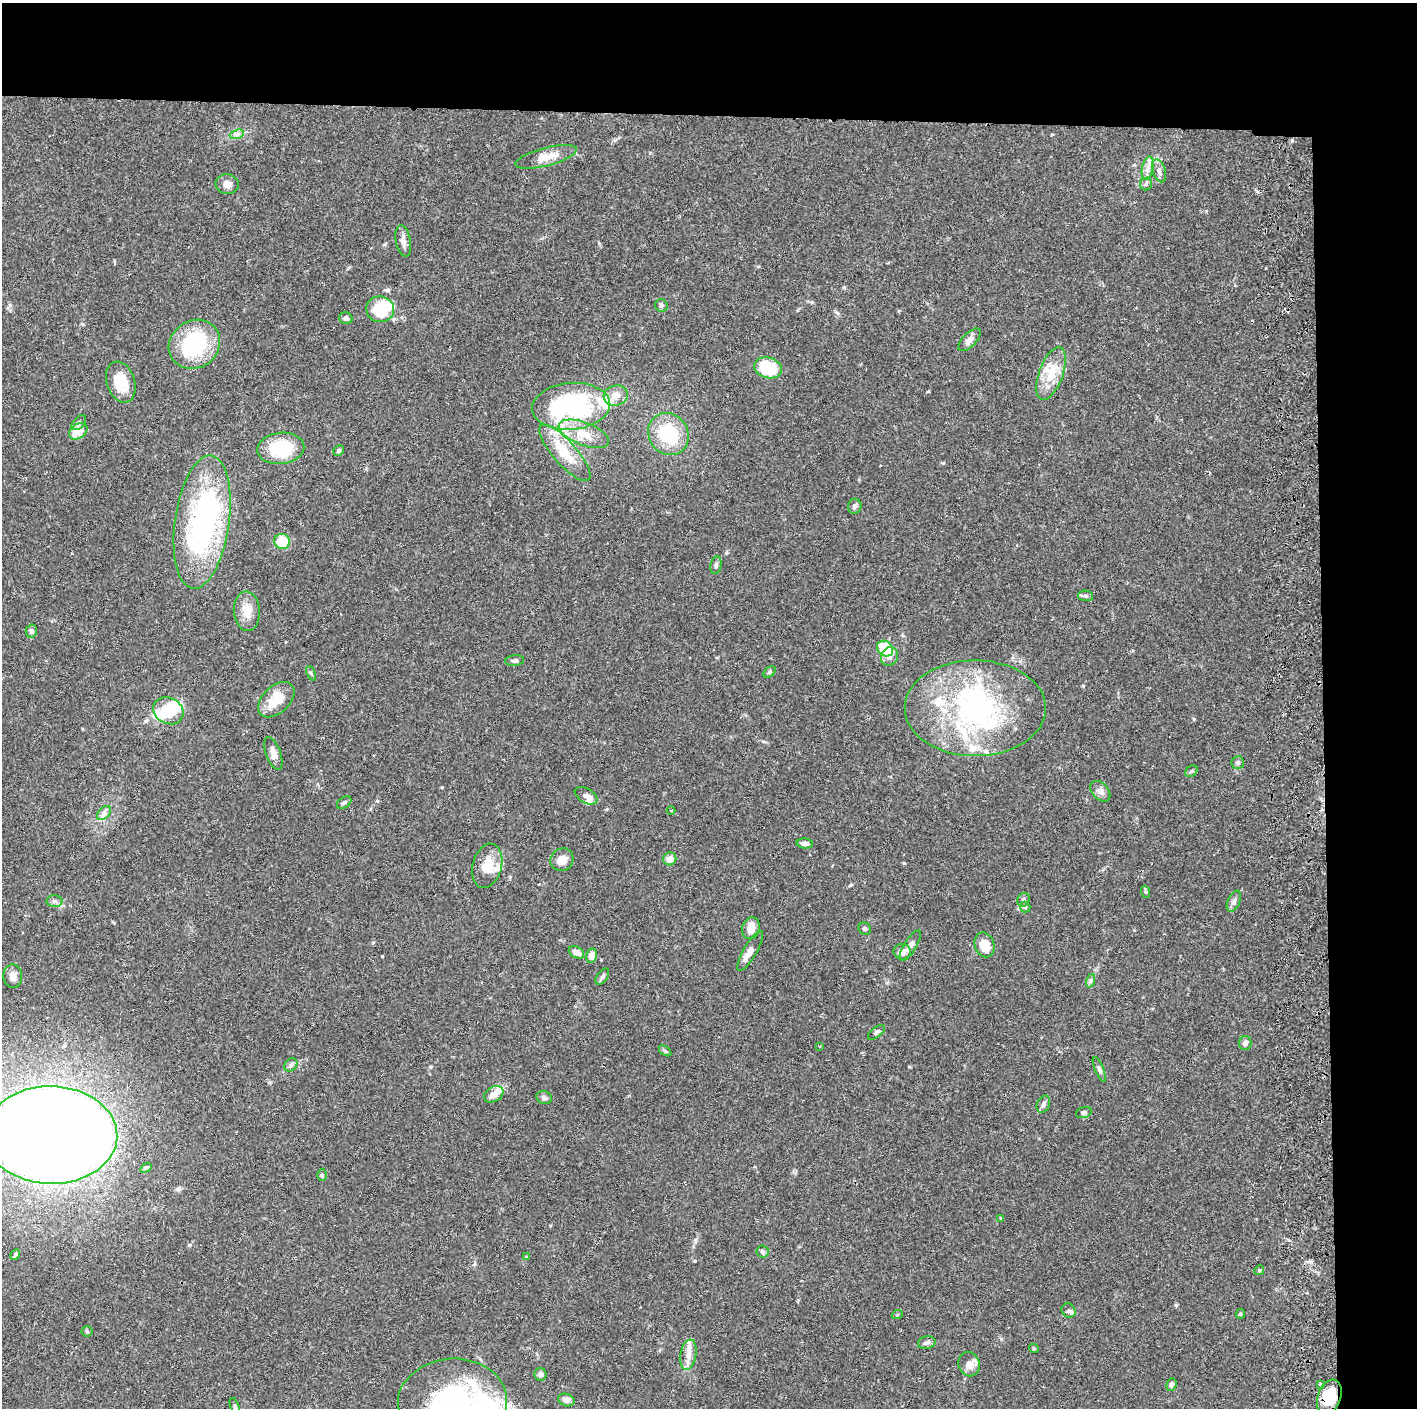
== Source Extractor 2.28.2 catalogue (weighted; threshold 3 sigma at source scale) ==
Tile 3 of 3 x 3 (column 3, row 1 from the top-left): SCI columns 2889-4303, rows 2818-4223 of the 4359 x 4230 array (HDU 1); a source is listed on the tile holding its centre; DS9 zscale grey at full resolution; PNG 1419 x 1410 px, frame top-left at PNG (2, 3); each listed source drawn as its Kron ellipse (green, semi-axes under 4 px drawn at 4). Shown black and unused: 14% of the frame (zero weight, under 2 of 3 exposures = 3% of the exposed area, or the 3 px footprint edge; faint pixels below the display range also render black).
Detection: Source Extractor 2.28.2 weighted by HDU 2 'WHT'; one run over the whole footprint, this tile lists its part. Background 0.0769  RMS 0.005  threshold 0.0226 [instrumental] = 3 sigma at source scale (4.5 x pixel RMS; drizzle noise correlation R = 1.50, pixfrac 1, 0.05/0.05 arcsec/px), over >= 5 px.
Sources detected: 120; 6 inside a brighter object's white glare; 1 cosmic-ray / hot-pixel residue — neither listed nor drawn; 13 inside a brighter listed object's ellipse — not listed separately; the other 100 listed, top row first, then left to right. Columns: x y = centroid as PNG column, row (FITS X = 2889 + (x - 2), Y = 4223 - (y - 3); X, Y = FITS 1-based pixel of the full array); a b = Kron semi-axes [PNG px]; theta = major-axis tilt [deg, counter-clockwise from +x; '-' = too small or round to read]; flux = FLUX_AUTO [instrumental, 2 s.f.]
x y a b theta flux
237 134 7 4 19 1.3
546 157 31 9 15 8.1
1148 168 12 5 79 2.6
1159 171 12 6 -71 2.2
227 184 11 10 - 3.5
1146 184 6 6 - 1.1
403 241 16 7 -79 2.8
661 305 6 6 - 1.1
380 309 14 13 - 18
346 318 7 6 - 1.2
969 340 14 6 45 3
194 344 27 23 36 44
768 368 14 10 -16 23
1051 373 27 12 70 12
121 382 21 14 -71 13
616 395 12 10 14 5.2
571 406 39 23 5 76
79 423 9 5 46 1.4
78 431 10 7 34 8.1
584 434 26 11 -21 11
668 434 22 19 -54 26
281 448 23 15 7 23
339 450 5 5 - 0.93
565 453 36 11 -48 15
855 506 7 6 - 1.2
202 522 67 27 82 89
282 541 8 7 - 17
716 565 9 5 80 1.2
1086 596 7 5 -2 1
247 611 20 13 -86 6.7
31 631 6 5 - 1.3
885 649 9 7 -41 21
889 656 9 8 - 2.8
515 660 9 5 6 1.2
769 672 7 4 42 0.92
311 673 8 4 -67 0.75
276 700 21 13 43 11
975 708 70 48 0 98
168 711 15 13 -28 11
273 754 17 7 -70 3.4
1238 762 6 6 - 1.2
1192 771 7 5 37 0.84
1100 791 12 8 -47 2.5
586 796 12 7 -30 2.8
344 802 8 5 36 1.1
671 811 4 3 - 0.41
104 813 8 5 45 1.8
805 843 8 5 -4 1.6
670 859 6 6 - 4.3
562 860 12 11 - 4.4
487 866 23 14 75 11
1146 892 6 4 -71 0.67
1024 900 7 6 - 1.2
54 901 8 6 1 1.3
1234 901 11 6 65 1.8
1025 907 5 5 - 0.85
751 928 11 8 74 4.3
865 929 6 6 - 1
984 945 13 9 -69 7.5
910 946 17 6 58 3.1
750 951 22 6 60 4.4
576 952 8 5 -28 3.7
902 952 9 7 -11 3.7
592 956 7 5 80 5
13 976 12 9 -86 3.2
602 977 9 5 55 1.2
1090 981 7 4 71 0.92
876 1032 10 5 38 1.1
1245 1043 7 6 - 1.6
819 1046 3 2 - 0.45
665 1051 7 4 -36 0.79
291 1065 7 5 46 1.3
1099 1069 13 4 -67 1.5
494 1094 10 7 33 4.3
544 1098 8 6 -21 1.4
1043 1104 9 6 65 1.7
1084 1112 8 5 18 1.1
51 1135 66 49 -1 1400
146 1168 6 4 34 0.95
322 1175 6 4 90 0.8
1001 1218 4 3 - 0.43
763 1251 6 6 - 1.1
15 1255 6 4 62 0.87
526 1257 4 3 - 0.56
1259 1270 5 4 - 0.62
1068 1311 7 6 - 1.4
1240 1314 5 4 - 0.57
897 1315 5 3 - 0.5
87 1331 5 5 - 0.65
927 1343 9 6 11 1.6
1034 1348 5 4 - 0.59
688 1355 15 8 80 4.1
969 1364 12 10 -69 3.7
540 1374 6 6 - 1.5
1171 1384 6 5 - 1.2
1320 1384 3 3 - 0.85
1329 1397 18 11 71 17
566 1400 8 6 -19 2.5
452 1402 55 43 3 80
235 1406 9 4 -69 0.97
Overlapping masked pixels (flux is a lower limit): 1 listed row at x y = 1329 1397
Isophote crosses this tile's border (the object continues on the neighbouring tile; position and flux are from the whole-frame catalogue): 2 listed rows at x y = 51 1135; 452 1402
Unlisted compact peaks at least as high as the median listed source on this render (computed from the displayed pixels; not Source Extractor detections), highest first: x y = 695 1261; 904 863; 1176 1305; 1194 719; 189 1245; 382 956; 850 885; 599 243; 844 287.